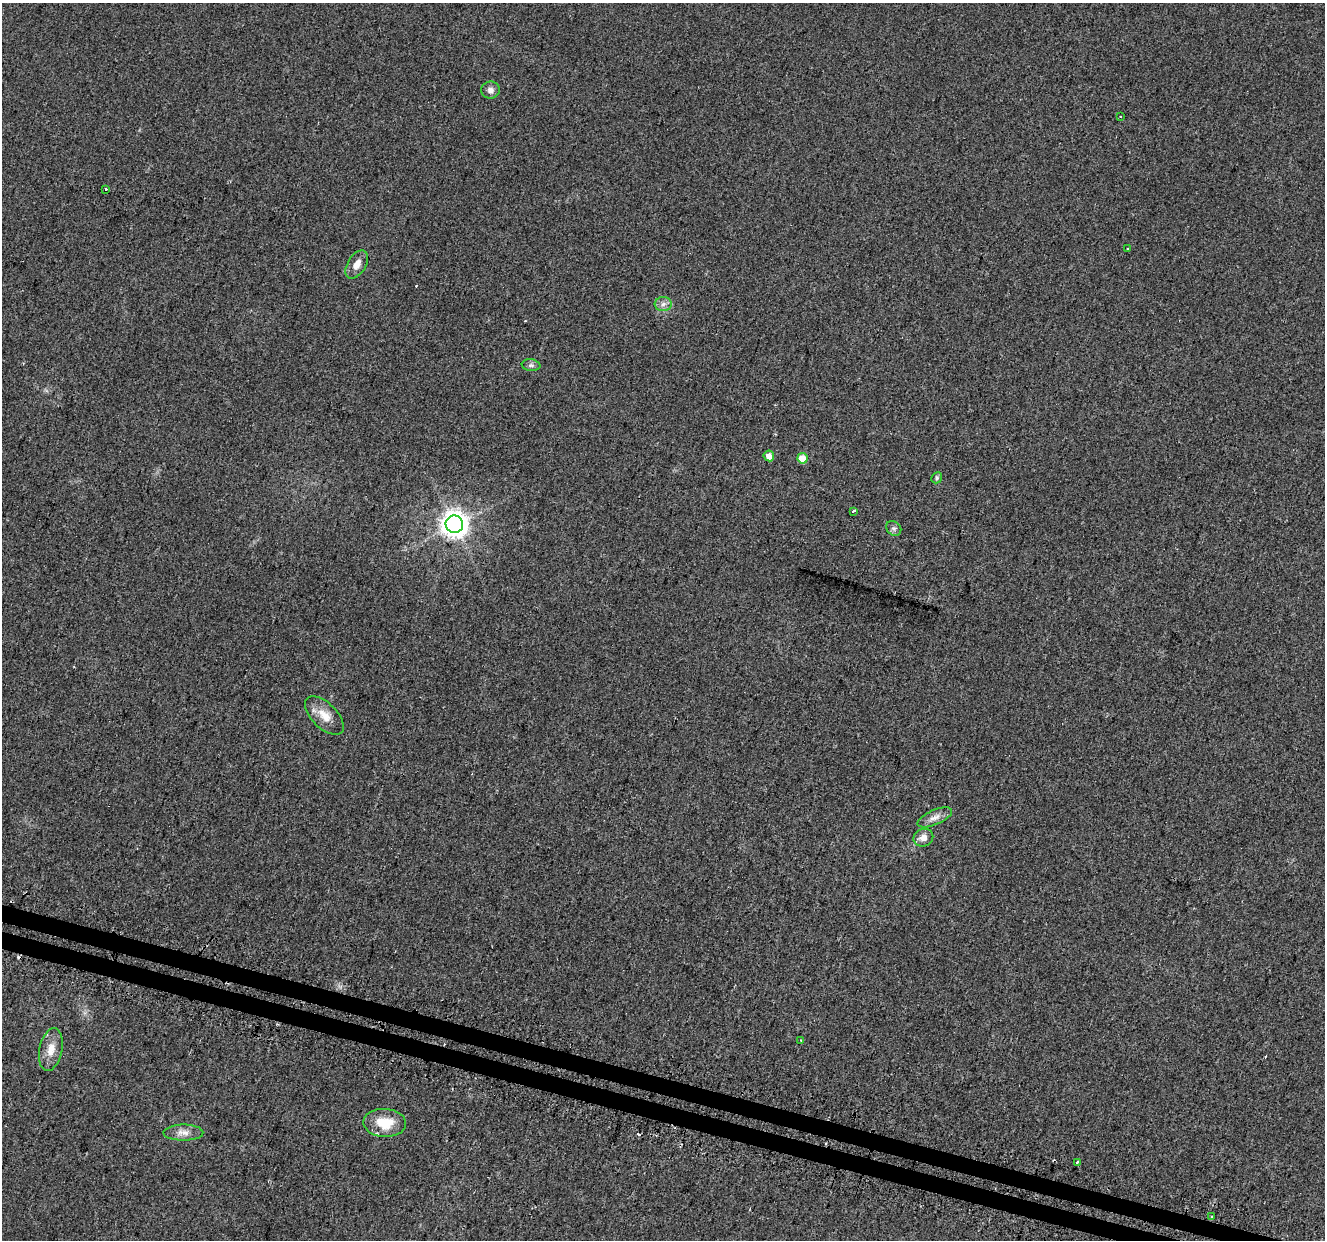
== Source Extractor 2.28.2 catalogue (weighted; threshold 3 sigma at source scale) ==
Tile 6 of 4 x 4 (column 2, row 2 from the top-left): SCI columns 1361-2683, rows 2811-4048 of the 5424 x 5592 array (HDU 1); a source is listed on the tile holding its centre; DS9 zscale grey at full resolution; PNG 1327 x 1242 px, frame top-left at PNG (2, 3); each listed source drawn as its Kron ellipse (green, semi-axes under 4 px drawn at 4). Shown black and unused: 2% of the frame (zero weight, under 2 of 3 exposures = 3% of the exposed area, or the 3 px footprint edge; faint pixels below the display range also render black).
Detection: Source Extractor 2.28.2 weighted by HDU 2 'WHT'; one run over the whole footprint, this tile lists its part. Background 0.0309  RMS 0.0073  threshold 0.0328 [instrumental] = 3 sigma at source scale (4.5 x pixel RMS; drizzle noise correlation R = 1.50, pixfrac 1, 0.0396/0.0396 arcsec/px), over >= 5 px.
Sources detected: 28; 5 cosmic-ray / hot-pixel residue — neither listed nor drawn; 1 inside a brighter listed object's ellipse — not listed separately; the other 22 listed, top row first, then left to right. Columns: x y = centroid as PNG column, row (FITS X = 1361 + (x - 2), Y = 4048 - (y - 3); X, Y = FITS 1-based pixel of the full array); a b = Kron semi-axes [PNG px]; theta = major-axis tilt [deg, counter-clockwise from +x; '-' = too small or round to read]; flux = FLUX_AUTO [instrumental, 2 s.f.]
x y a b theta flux
490 90 9 8 - 3.2
1120 116 3 2 - 0.67
105 189 3 3 - 2.9
1128 248 3 3 - 1.9
357 264 16 9 58 5.9
663 304 8 7 - 2.9
531 365 9 6 -8 1.9
769 456 5 5 - 5.9
802 458 5 5 - 15
937 478 6 5 - 1.3
853 511 3 3 - 12
454 524 9 8 - 680
894 528 8 6 -42 1.9
324 716 24 12 -44 10
935 817 18 7 24 5.1
923 838 10 8 23 5.3
801 1040 3 2 - 0.44
51 1050 21 11 79 9.5
385 1123 21 14 -3 17
183 1133 20 8 0 5.9
1077 1162 3 3 - 6.4
1212 1216 3 3 - 1.5